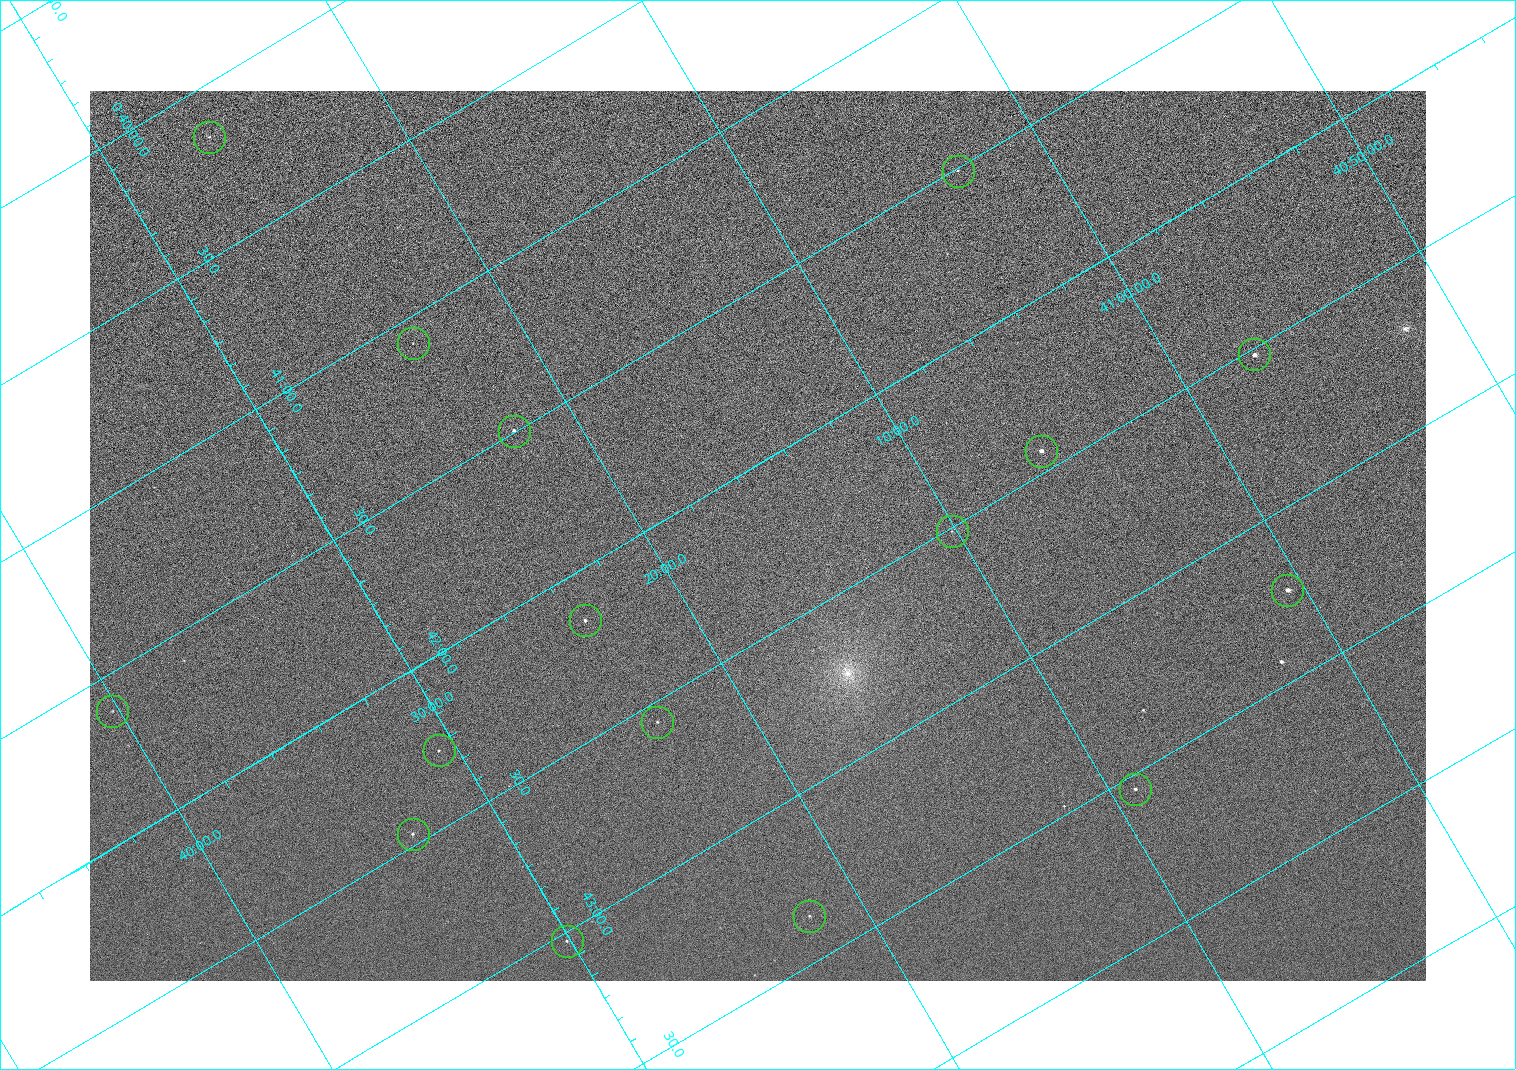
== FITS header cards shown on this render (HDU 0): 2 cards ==
NAXIS1  =                 1336 / length of data axis 1
NAXIS2  =                  890 / length of data axis 2

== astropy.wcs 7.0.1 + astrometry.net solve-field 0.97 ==
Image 1336 x 890 px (HDU 0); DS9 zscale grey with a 90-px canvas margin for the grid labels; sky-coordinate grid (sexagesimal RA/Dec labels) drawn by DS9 from the SOLVED WCS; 16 Tycho-2 reference stars matched to detected sources circled (green)
Header WCS: none
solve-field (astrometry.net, Tycho-2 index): SOLVED blind (the file carries no WCS)
Solved WCS: RA---TAN-SIP/DEC--TAN-SIP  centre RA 00:42:12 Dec +41:16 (10.55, +41.27 deg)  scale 2.22 arcsec/px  FOV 49.4' x 32.9'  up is -121 deg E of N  parity normal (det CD < 0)
(file carries no celestial WCS; the grid is the blind solution)
Tycho-2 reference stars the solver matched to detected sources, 16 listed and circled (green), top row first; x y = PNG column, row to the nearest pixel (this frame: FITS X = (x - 90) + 1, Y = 890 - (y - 91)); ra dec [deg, ICRS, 3 dp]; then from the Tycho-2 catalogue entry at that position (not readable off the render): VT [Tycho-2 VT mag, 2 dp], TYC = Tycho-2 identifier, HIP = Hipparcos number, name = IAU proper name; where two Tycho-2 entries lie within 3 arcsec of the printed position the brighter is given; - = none
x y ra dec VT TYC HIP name
209 137 10.038 +41.438 10.94 2805-517-1 - -
958 171 10.377 +41.053 11.36 2801-2079-1 - -
413 343 10.270 +41.396 11.86 2805-219-1 - -
1254 354 10.629 +40.954 9.37 2801-2009-1 3333 -
514 431 10.374 +41.370 10.16 2805-213-1 - -
1041 451 10.609 +41.097 10.73 2801-2063-1 - -
952 531 10.628 +41.169 11.22 2801-2073-1 - -
1287 590 10.809 +41.009 9.29 2801-2078-1 - -
585 620 10.538 +41.392 10.59 2805-2135-1 - -
112 711 10.403 +41.671 11.00 2805-218-1 - -
657 722 10.639 +41.386 11.36 2805-2208-1 - -
439 750 10.568 +41.510 11.29 2805-2124-1 - -
1135 789 10.886 +41.153 10.99 2801-2037-1 - -
413 834 10.616 +41.550 10.67 2805-2192-1 - -
809 916 10.840 +41.365 11.39 2805-2131-2 - -
567 941 10.757 +41.502 11.21 2805-2136-1 - -